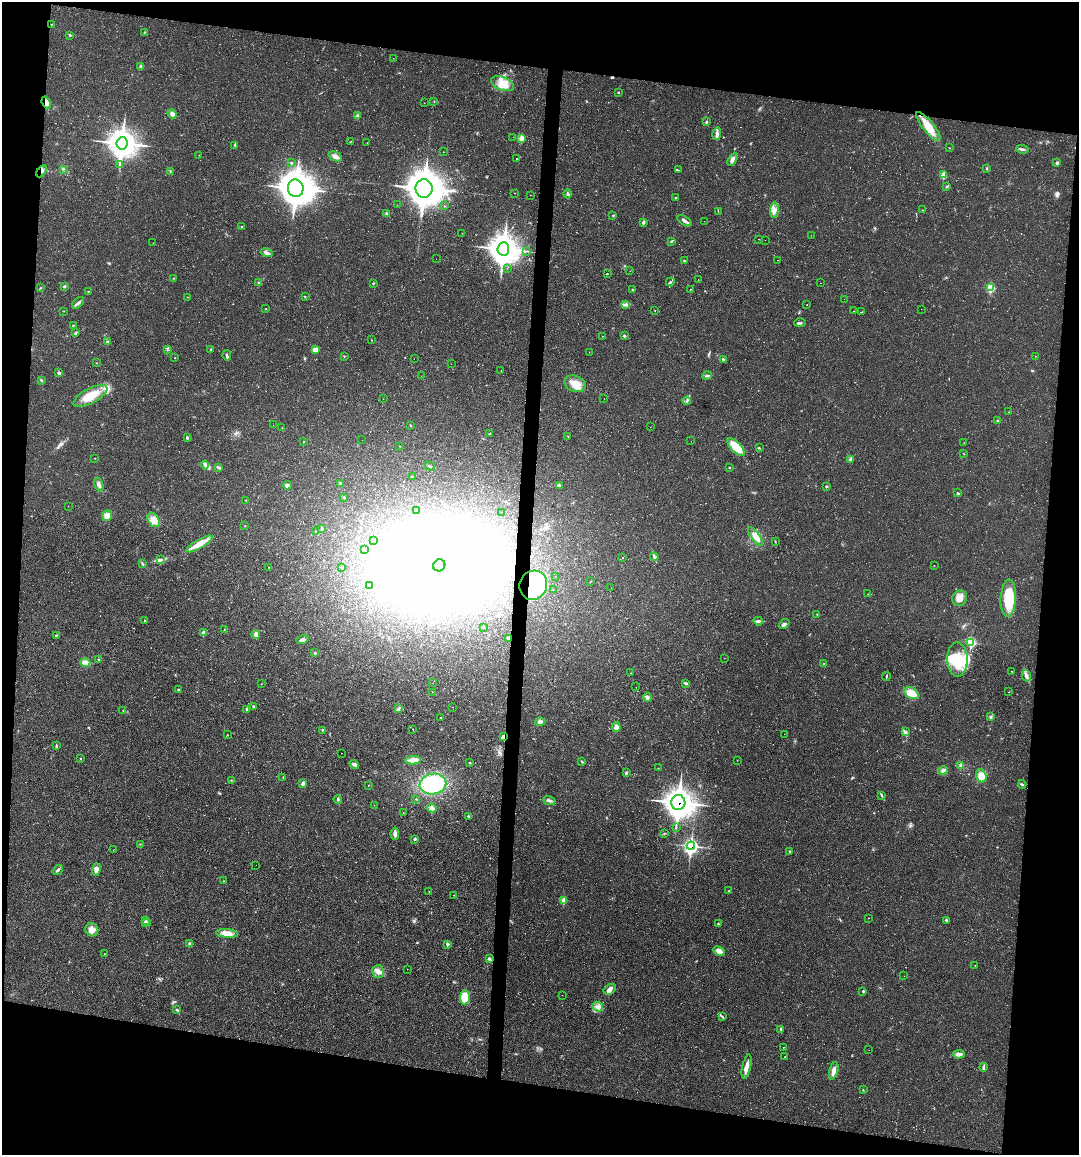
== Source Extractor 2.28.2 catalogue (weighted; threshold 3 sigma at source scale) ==
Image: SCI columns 219-4525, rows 1-4609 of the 4631 x 4609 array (HDU 1 of 3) = the unmasked area's bounding box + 8 px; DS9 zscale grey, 4 x 4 block average (1 PNG px = mean of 4 x 4 image px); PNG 1081 x 1157 px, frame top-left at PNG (2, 2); each listed source drawn as its Kron ellipse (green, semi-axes under 4 px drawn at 4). Shown black and unused: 18% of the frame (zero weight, under 2 of 3 exposures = <1% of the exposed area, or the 3 px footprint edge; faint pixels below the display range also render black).
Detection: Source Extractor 2.28.2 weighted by HDU 2 'WHT'. Background 0.0251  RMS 0.0063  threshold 0.0285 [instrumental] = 3 sigma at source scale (4.5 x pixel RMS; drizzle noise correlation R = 1.50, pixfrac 1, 0.05/0.05 arcsec/px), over >= 5 px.
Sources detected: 368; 3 too faint to see at this stretch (4 x 4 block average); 33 inside a brighter object's white glare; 10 cosmic-ray / hot-pixel residue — neither listed nor drawn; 5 coinciding with a brighter row at this scale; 10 inside a brighter listed object's ellipse — not listed separately; the other 307 listed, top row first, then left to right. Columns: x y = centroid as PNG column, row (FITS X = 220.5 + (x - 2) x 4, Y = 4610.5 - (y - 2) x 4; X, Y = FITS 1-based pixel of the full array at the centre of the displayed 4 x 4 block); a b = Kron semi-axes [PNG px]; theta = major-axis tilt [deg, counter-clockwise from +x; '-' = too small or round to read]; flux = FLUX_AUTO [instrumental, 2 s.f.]
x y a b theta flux
51 24 2 2 - 1.5
144 32 4 2 - 2.2
70 35 3 3 - 4.1
393 58 2 2 - 0.82
140 66 3 2 - 4.5
502 84 12 6 -21 49
618 92 2 2 - 2.6
434 101 2 2 - 1.7
46 102 6 4 -69 15
424 103 2 2 - 1.4
172 114 5 3 - 14
357 116 4 3 - 8.9
706 122 3 2 - 4.5
928 126 18 5 -51 67
717 134 6 4 78 12
513 137 2 2 - 0.53
521 138 2 2 - 65
351 141 2 2 - 1.2
122 143 6 5 - 5500
367 143 2 2 - 0.69
235 145 4 2 - 4.2
949 148 2 2 - 1.1
1022 149 6 2 -8 7.6
443 152 2 2 - 0.7
199 155 2 2 - 0.92
335 156 7 4 -24 19
516 159 2 2 - 12
732 159 7 3 59 13
291 163 3 2 - 4
1057 163 4 3 - 7.2
120 165 3 2 - 3.2
987 168 2 2 - 2.8
64 169 2 2 - 1.6
678 170 2 2 - 4.6
41 171 7 2 58 8
170 172 2 2 - 2
944 175 2 2 - 58
947 186 3 2 - 3.5
296 188 9 8 - 6100
424 188 9 8 - 7300
515 193 2 2 - 0.88
568 194 4 3 - 6.4
530 195 2 2 - 1.3
675 198 2 2 - 1.5
397 205 2 2 - 0.7
444 206 2 2 - 2.2
774 210 8 4 86 18
923 210 2 2 - 1.3
718 211 2 2 - 1.3
386 213 3 2 - 3
613 215 2 2 - 1.9
684 221 8 2 -34 14
704 221 2 2 - 1.7
643 222 4 2 - 7.7
241 227 2 2 - 2
462 233 2 2 - 1.1
811 235 2 2 - 4.6
759 239 2 2 - 1.4
765 240 2 2 - 3.9
672 241 4 2 - 4
153 243 2 2 - 0.55
503 249 7 6 - 6100
527 251 2 2 - 1.7
267 253 6 3 -14 9.4
436 259 2 2 - 0.63
777 260 2 2 - 0.76
684 261 2 2 - 5.4
507 268 2 2 - 0.88
630 271 2 2 - 1.8
607 273 2 2 - 1.4
174 278 3 2 - 1.6
698 280 2 2 - 1.1
670 282 5 2 - 4.6
258 283 2 2 - 2.2
373 283 3 2 - 3.1
820 283 2 2 - 0.6
64 286 3 3 - 4
40 288 2 2 - 1.7
990 288 3 2 - 130
690 289 2 2 - 6.3
632 290 2 2 - 2.6
88 291 2 2 - 2.2
187 297 2 2 - 0.99
305 297 2 2 - 1.4
844 299 2 2 - 1.1
78 303 7 3 46 10
625 305 3 2 - 5.6
807 305 2 2 - 2.9
266 309 2 2 - 2
921 309 2 2 - 6
655 310 2 2 - 1.4
64 311 2 2 - 1.1
853 311 2 2 - 1.1
862 312 2 2 - 7.6
800 323 6 2 2 7.3
73 325 3 2 - 2.2
75 333 3 2 - 4.1
602 336 2 2 - 0.99
624 336 3 3 - 4.5
372 340 2 2 - 1.8
108 342 3 2 - 6.6
167 349 3 2 - 2
211 350 4 2 - 2.1
315 350 4 3 - 27
589 352 2 2 - 0.61
227 355 5 2 - 6.2
344 356 2 2 - 2.4
1035 356 2 2 - 0.84
174 358 2 2 - 1.3
414 359 2 2 - 0.78
724 360 4 3 - 5.4
96 363 2 2 - 1.1
451 364 2 2 - 1.4
501 370 2 2 - 2.4
58 373 3 2 - 3.4
421 376 2 2 - 0.88
707 376 4 3 - 8.4
41 380 2 2 - 1.6
575 384 11 8 -22 45
90 396 19 7 28 81
604 398 2 2 - 0.7
383 399 2 2 - 0.77
687 401 4 2 - 5.5
1009 412 2 2 - 1
997 421 4 2 - 3.7
273 425 2 2 - 0.57
410 425 2 2 - 1.9
650 427 2 2 - 0.93
282 428 2 2 - 0.82
489 434 2 2 - 1.9
568 436 2 2 - 2.1
187 438 4 2 - 5.7
362 440 2 2 - 0.54
691 441 2 2 - 9.6
303 442 2 2 - 2.1
964 443 2 2 - 1.1
399 446 2 2 - 1.6
736 447 11 5 -46 74
759 448 3 2 - 2
964 454 2 2 - 1.6
94 458 2 2 - 0.88
850 459 4 3 - 7.7
205 465 4 2 - 7.6
430 466 5 2 - 3.8
218 467 4 2 - 8.2
729 468 2 2 - 2.1
412 476 2 2 - 1.1
340 483 2 2 - 5.9
99 485 7 3 -70 11
287 485 4 3 - 8.7
559 485 3 3 - 7
826 486 3 2 - 3.4
957 493 3 2 - 4.3
344 497 2 2 - 4.7
246 500 2 2 - 1.4
68 506 2 2 - 0.75
416 510 3 2 - 6.7
501 512 2 2 - 1.1
107 515 5 5 - 32
154 520 8 5 -56 25
245 526 2 2 - 2.3
322 529 3 2 - 4.9
316 532 2 2 - 2.8
755 537 11 4 -53 27
374 540 2 2 - 0.94
775 541 3 2 - 2.2
199 544 15 4 30 59
364 550 2 2 - 2.3
654 557 4 3 - 6.4
622 558 2 2 - 1.9
160 560 4 2 - 6
143 564 3 2 - 3
439 565 6 6 - 120
934 566 2 2 - 1.2
269 567 2 2 - 1.4
342 567 2 2 - 4
555 576 2 2 - 0.55
590 582 2 2 - 1.1
369 585 3 2 - 4
533 585 15 13 65 250
611 588 2 2 - 0.59
553 589 2 2 - 0.85
868 594 2 2 - 0.83
960 598 8 7 - 35
1008 598 19 7 87 150
817 614 3 2 - 2.3
144 620 2 2 - 1.6
758 621 5 3 - 7.8
784 624 6 3 39 8.9
484 627 2 2 - 1.2
224 630 3 2 - 1.5
203 633 2 2 - 25
256 634 4 3 - 13
56 635 3 2 - 3.2
508 638 3 2 - 3.6
303 640 6 3 16 14
971 642 3 3 - 150
315 653 2 2 - 6.5
724 658 2 2 - 0.54
957 659 17 10 -88 120
99 660 3 2 - 3.6
85 662 5 3 - 32
824 664 2 2 - 2.7
1012 671 2 2 - 1.2
630 673 2 2 - 0.99
886 676 4 2 - 2.7
1026 676 6 3 -76 11
433 682 2 2 - 0.47
686 683 3 3 - 4.7
261 684 2 2 - 0.84
636 687 2 2 - 0.66
178 690 2 2 - 6.9
432 692 2 2 - 0.6
1009 692 2 2 - 0.84
911 693 8 5 -33 62
647 697 4 4 - 9.2
253 706 3 2 - 3.8
453 707 2 2 - 0.53
247 709 2 2 - 12
398 709 3 2 - 2.4
123 710 2 2 - 1.3
440 717 2 2 - 1.2
990 717 3 2 - 5
540 722 5 3 - 13
616 727 5 3 - 18
413 729 2 2 - 1.1
322 730 3 2 - 2.4
906 732 3 3 - 6.9
784 734 2 2 - 0.65
227 735 2 2 - 1.1
503 737 4 2 - 14
56 745 3 2 - 3
342 753 2 2 - 3.5
80 759 2 2 - 1.5
413 760 8 4 3 43
737 760 2 2 - 1.2
581 761 2 2 - 2.4
470 763 2 2 - 2.1
354 764 5 3 - 9.6
961 766 4 3 - 10
658 768 2 2 - 0.56
943 770 5 3 - 8.3
626 773 3 2 - 4.6
981 776 7 5 -72 33
283 778 2 2 - 1.2
231 780 2 2 - 1.8
303 783 4 3 - 12
433 784 13 10 11 280
1022 784 4 2 - 4.5
368 785 2 2 - 1
882 795 4 2 - 4.1
338 799 4 2 - 5
416 799 2 2 - 1.7
549 800 6 3 -22 8.9
678 803 7 7 - 4200
374 805 2 2 - 0.73
432 808 5 3 - 15
403 813 2 2 - 0.75
469 816 3 2 - 5.1
676 827 2 2 - 1
395 834 6 4 -85 12
664 834 2 2 - 1.8
414 839 3 2 - 4.6
140 844 2 2 - 1.1
691 846 4 3 - 770
113 850 2 2 - 0.56
789 851 3 2 - 2.9
256 865 2 2 - 2.3
96 869 6 4 85 17
58 870 6 2 37 6.7
223 881 2 2 - 2.2
429 891 2 2 - 2.4
729 891 2 2 - 2.3
454 895 2 2 - 4.9
564 900 2 2 - 42
868 918 2 2 - 0.72
946 920 4 2 - 4.2
146 921 3 2 - 2.6
146 923 4 2 - 4
718 923 2 2 - 1.9
92 930 7 6 - 24
227 933 11 4 -5 39
190 944 3 3 - 12
447 944 3 2 - 12
719 951 6 4 -25 20
104 954 2 2 - 1.4
489 959 3 2 - 3.3
975 965 2 2 - 0.78
407 969 2 2 - 0.76
378 971 6 6 - 21
904 976 2 2 - 0.46
610 989 6 5 - 14
863 991 2 2 - 5.8
562 995 2 2 - 0.72
465 997 7 5 86 78
598 1007 5 4 - 15
177 1010 3 2 - 4.6
722 1017 2 2 - 1.4
781 1029 3 2 - 5.7
783 1047 2 2 - 2
869 1050 2 2 - 3.4
959 1054 6 3 4 19
785 1057 2 2 - 1.6
747 1066 12 3 78 24
983 1067 4 2 - 6.8
834 1071 9 4 75 21
863 1090 2 2 - 1.9
Overlapping masked pixels (flux is a lower limit): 6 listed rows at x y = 46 102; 41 171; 533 585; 503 737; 678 803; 691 846
Diffuse or blended objects may show on this block-average render without a row.